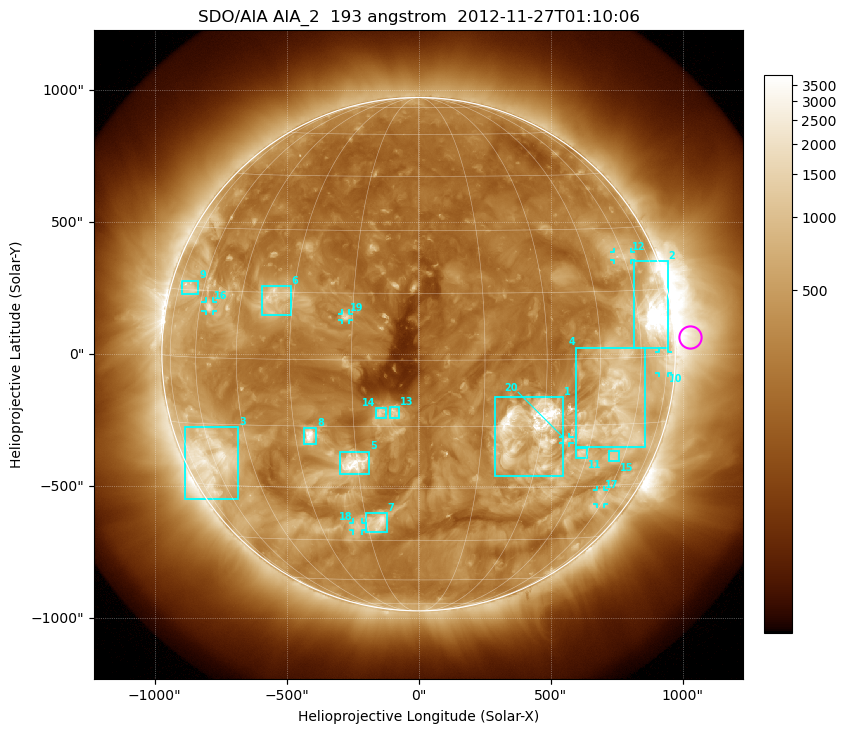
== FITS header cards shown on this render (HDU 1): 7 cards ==
TELESCOP= 'SDO/AIA'
INSTRUME= 'AIA_2'
WAVELNTH=                  193
WAVEUNIT= 'angstrom'
DATE-OBS= '2012-11-27T01:10:06.84'
CTYPE1  = 'HPLN-TAN'
CTYPE2  = 'HPLT-TAN'

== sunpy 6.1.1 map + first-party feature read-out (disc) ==
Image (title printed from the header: SDO/AIA AIA_2  193 angstrom  2012-11-27T01:10:06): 1024 x 1024 px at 2.4 arcsec/px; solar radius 973 arcsec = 405 px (full disc in frame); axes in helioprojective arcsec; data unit not stated in the header (colour bar unlabelled)
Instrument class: DISC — disc imager (sunpy class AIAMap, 193 A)
Bright regions (active regions / flare kernels): reference = the median radial profile (limb darkening/brightening removed); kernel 9 px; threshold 5 sigma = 695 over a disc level ~272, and >= 1.15x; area >= 12 px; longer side >= 10 px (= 24 arcsec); searched inside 0.97 R_sun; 20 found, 20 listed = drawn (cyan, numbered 1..; 7 of them under ~33 arcsec drawn as corner ticks so the feature stays visible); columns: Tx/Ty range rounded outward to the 5 arcsec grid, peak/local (2 s.f.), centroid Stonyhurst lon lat
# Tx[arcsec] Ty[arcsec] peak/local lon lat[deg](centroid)
1 290..550 -465..-160 23 +27 -16
2 815..945 25..355 19 +67 +9
3 -885..-685 -550..-275 7.7 -61 -23
4 595..860 -350..25 7 +51 -11
5 -300..-185 -455..-370 13 -16 -24
6 -595..-485 145..260 5.7 -36 +14
7 -200..-120 -675..-600 8.3 -12 -39
8 -435..-385 -340..-280 13 -26 -17
9 -895..-835 225..280 4.1 -68 +15
10 910..945 -70..10 4 +73 -1
11 595..640 -395..-355 6 +43 -22
12 740..805 355..390 3.9 +60 +23
13 -110..-75 -240..-200 5.9 -6 -12
14 -160..-125 -245..-205 5.2 -9 -12
15 720..760 -405..-365 3.7 +55 -23
16 -810..-780 160..200 5.2 -56 +11
17 675..700 -570..-515 3.7 +58 -33
18 -250..-210 -670..-635 4.3 -18 -41
19 -290..-265 130..155 5.6 -17 +10
20 545..570 -335..-315 4.5 +37 -18
Off-limb structures (1.02-1.3 R_sun): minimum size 162 px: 2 found; the strongest spans PA ~235..305 deg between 1.02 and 1.3 R_sun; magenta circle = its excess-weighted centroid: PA ~275 deg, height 1.06 R_sun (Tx ~1030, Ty ~65 arcsec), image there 4.4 x the reference